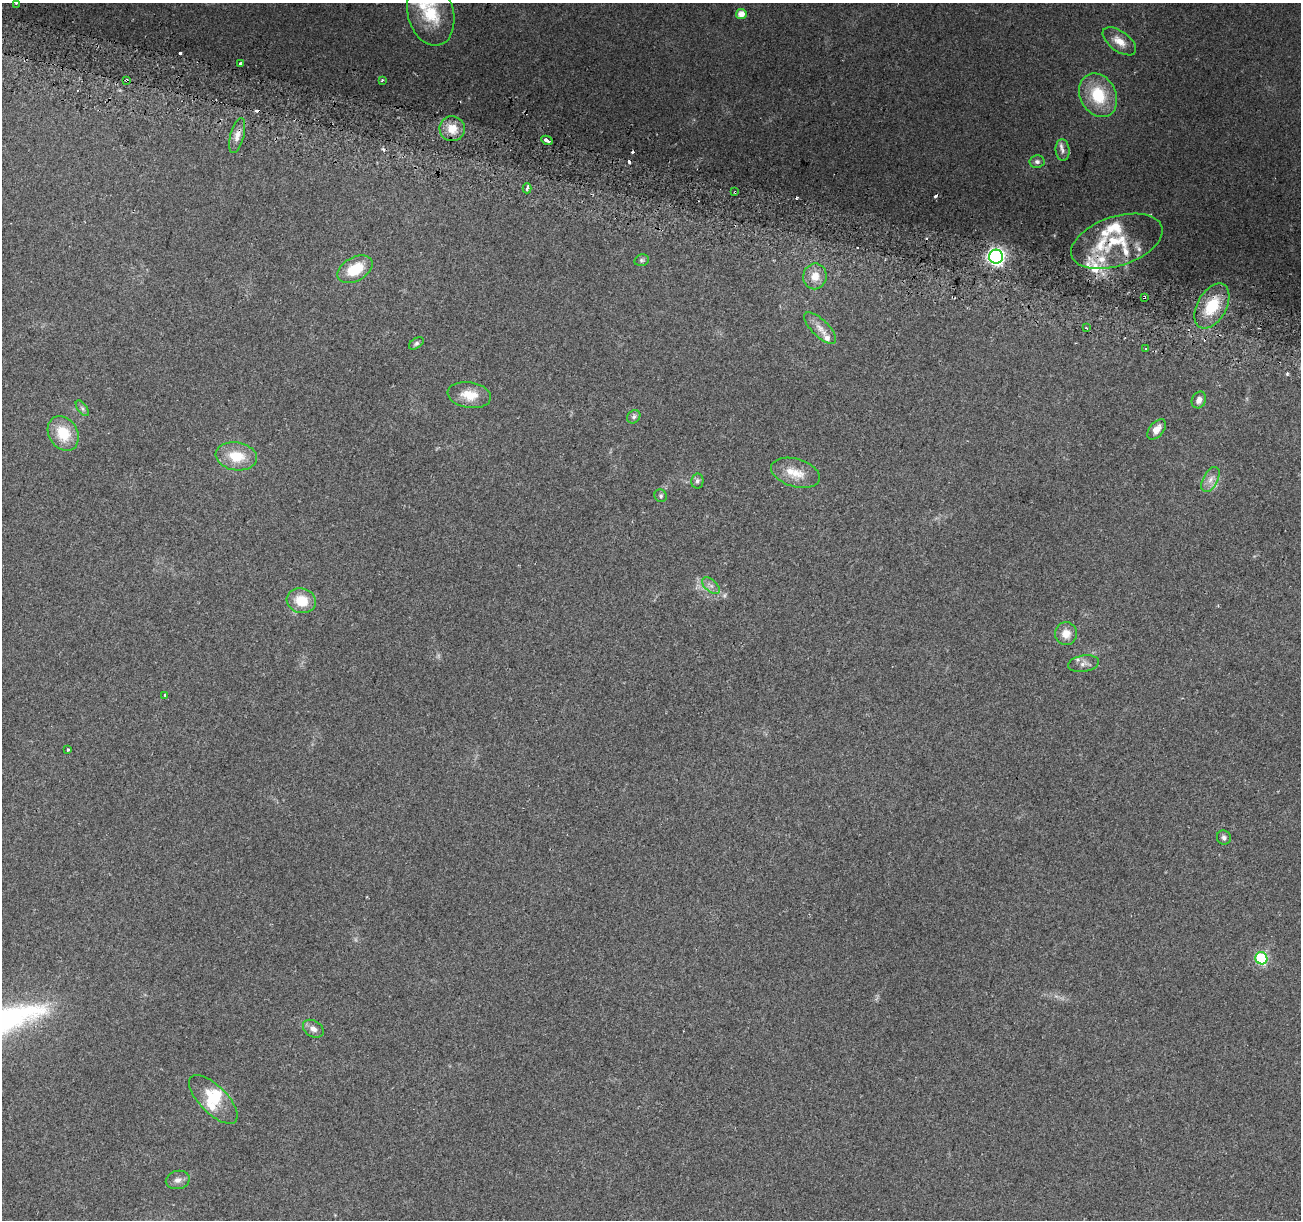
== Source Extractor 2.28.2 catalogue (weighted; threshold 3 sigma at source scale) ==
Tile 11 of 4 x 4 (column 3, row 3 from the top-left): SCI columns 2614-3912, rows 1533-2750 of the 5219 x 5440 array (HDU 1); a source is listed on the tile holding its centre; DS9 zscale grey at full resolution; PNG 1303 x 1222 px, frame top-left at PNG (2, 3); each listed source drawn as its Kron ellipse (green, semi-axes under 4 px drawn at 4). Shown black and unused: <1% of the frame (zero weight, under 2 of 3 exposures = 2% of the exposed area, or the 3 px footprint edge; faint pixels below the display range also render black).
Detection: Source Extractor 2.28.2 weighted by HDU 2 'WHT'; one run over the whole footprint, this tile lists its part. Background 0.227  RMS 0.014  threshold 0.0611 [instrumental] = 3 sigma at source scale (4.5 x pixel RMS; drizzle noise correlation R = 1.50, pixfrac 1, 0.0396/0.0396 arcsec/px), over >= 5 px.
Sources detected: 70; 1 inside a brighter object's white glare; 10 cosmic-ray / hot-pixel residue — neither listed nor drawn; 11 inside a brighter listed object's ellipse — not listed separately; the other 48 listed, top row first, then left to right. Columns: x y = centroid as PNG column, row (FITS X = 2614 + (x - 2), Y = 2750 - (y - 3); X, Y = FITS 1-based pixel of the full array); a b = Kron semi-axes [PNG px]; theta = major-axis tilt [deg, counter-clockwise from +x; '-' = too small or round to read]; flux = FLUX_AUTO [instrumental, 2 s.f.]
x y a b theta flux
16 3 3 2 - 5.2
431 13 33 23 -74 61
741 14 5 5 - 12
1119 41 19 10 -36 15
240 64 3 3 - 2.6
382 80 3 3 - 2
127 81 3 3 - 4.1
1098 95 23 18 -62 57
452 129 13 12 - 22
237 136 18 7 75 9.7
547 140 6 3 -27 16
1062 150 11 7 -84 5.3
1037 162 7 6 - 3.9
527 188 5 3 - 17
735 192 3 2 - 1.8
1117 241 47 24 18 73
996 257 7 7 - 430
642 260 7 5 14 2.6
355 269 19 12 29 39
815 276 13 11 80 17
1144 297 3 3 - 3.7
1212 306 24 14 60 50
820 328 21 8 -44 12
1087 328 3 3 - 3.9
416 343 8 5 32 3
1146 349 3 2 - 2.5
469 395 22 13 -9 24
1199 400 8 7 - 7.2
82 408 9 4 -55 3.2
634 417 7 6 - 3.3
1157 429 12 7 49 9.8
63 433 18 14 -59 38
236 456 21 14 -9 34
795 473 25 14 -16 24
1210 480 14 7 62 9.4
697 481 7 6 - 3.5
661 496 6 6 - 2.5
711 586 10 6 -42 5.9
301 601 15 12 -17 30
1066 634 11 11 - 14
1084 664 15 8 9 7.4
165 695 4 3 - 1.5
68 749 3 3 - 2.6
1224 838 7 6 - 3.7
1261 958 6 6 - 130
313 1029 11 8 -32 7.5
213 1099 31 14 -45 34
178 1180 12 9 13 7.3
Overlapping masked pixels (flux is a lower limit): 5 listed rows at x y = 127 81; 527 188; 735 192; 1117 241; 1144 297
Isophote crosses this tile's border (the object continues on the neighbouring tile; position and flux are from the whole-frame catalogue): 2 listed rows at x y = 16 3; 431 13